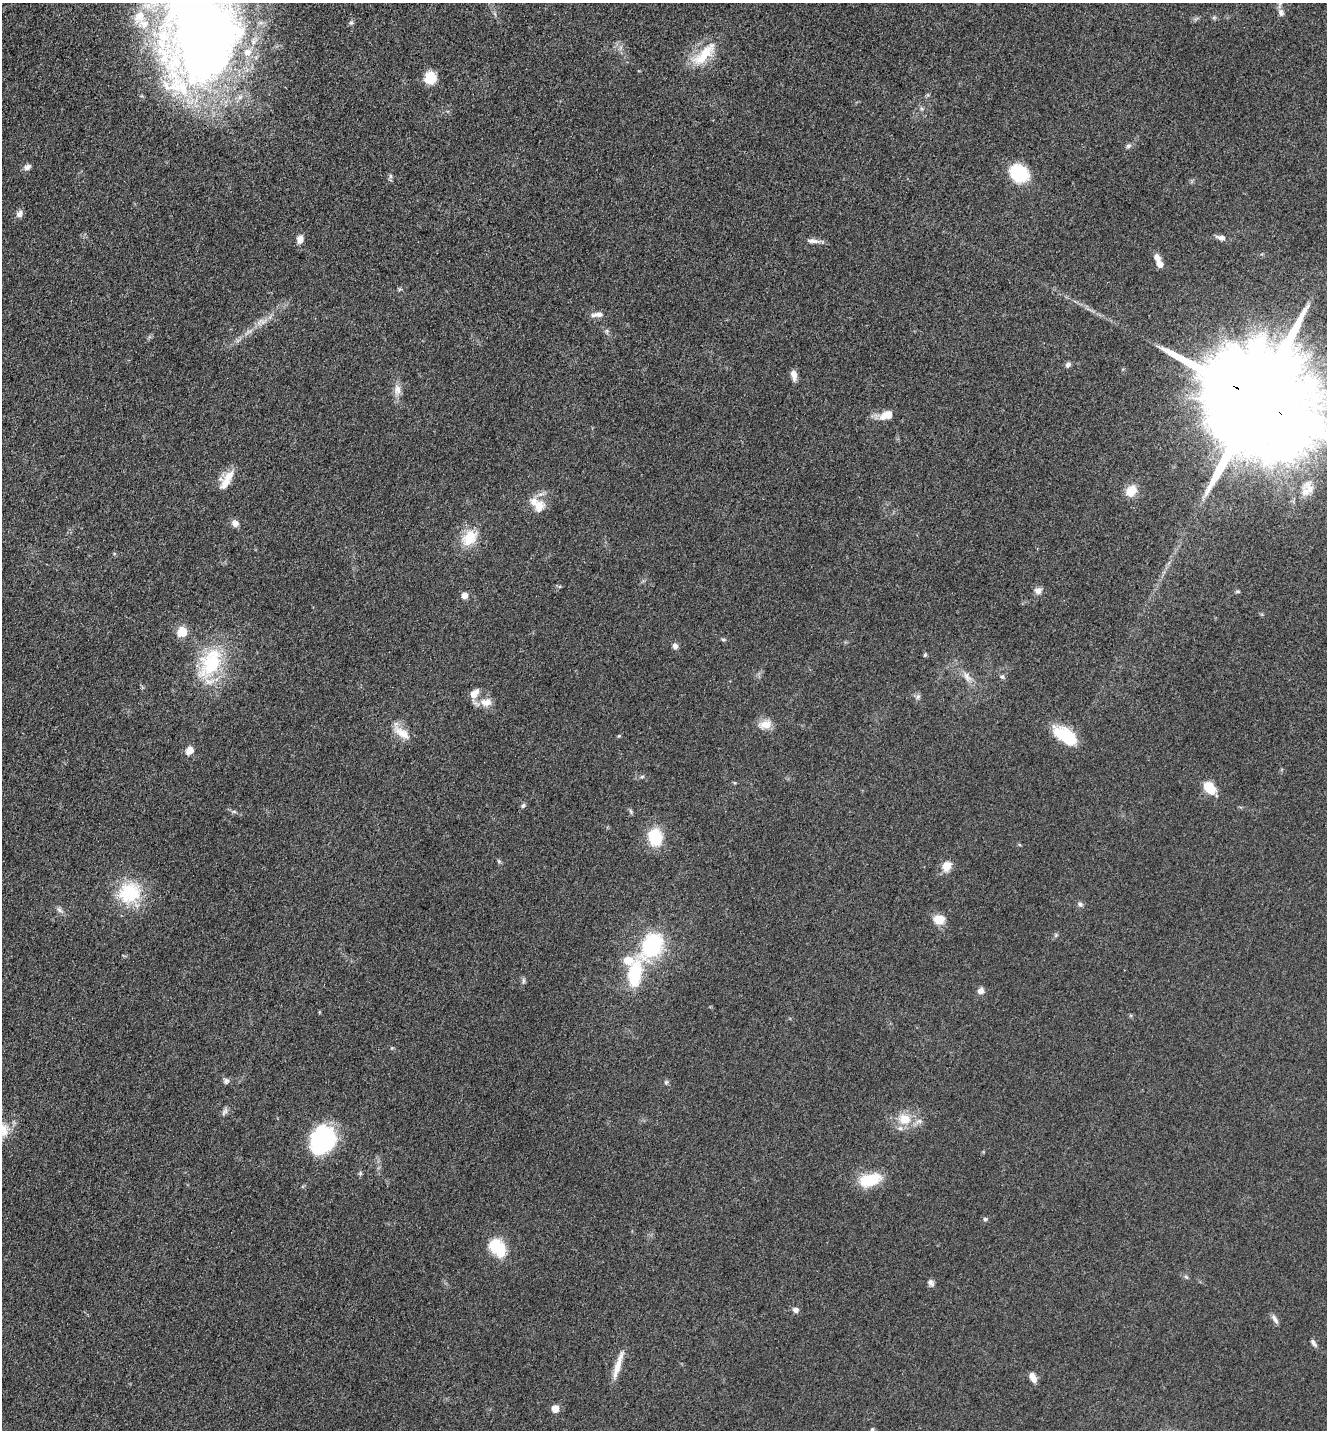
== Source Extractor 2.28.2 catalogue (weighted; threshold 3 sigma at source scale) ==
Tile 11 of 4 x 4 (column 3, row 3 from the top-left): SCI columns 2949-4273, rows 1471-2898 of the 5806 x 5774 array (HDU 1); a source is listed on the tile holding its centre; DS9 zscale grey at full resolution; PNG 1329 x 1432 px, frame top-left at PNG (2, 3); no overlay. Shown black and unused: <1% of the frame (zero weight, under 3 of 5 exposures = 4% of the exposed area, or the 3 px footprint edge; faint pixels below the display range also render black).
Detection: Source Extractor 2.28.2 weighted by HDU 2 'WHT'; one run over the whole footprint, this tile lists its part. Background 0.0644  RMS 0.006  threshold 0.0269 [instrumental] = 3 sigma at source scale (4.5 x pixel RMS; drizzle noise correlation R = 1.50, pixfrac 1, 0.05/0.05 arcsec/px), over >= 5 px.
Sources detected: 85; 1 inside a brighter object's white glare — not listed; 7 inside a brighter listed object's ellipse — not listed separately; the other 77 listed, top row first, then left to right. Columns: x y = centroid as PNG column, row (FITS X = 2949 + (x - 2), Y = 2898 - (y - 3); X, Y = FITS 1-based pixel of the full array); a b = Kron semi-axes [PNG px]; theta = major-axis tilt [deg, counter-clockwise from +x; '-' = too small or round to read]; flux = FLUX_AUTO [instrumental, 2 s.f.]
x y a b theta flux
1281 13 10 7 -69 2.5
1214 17 6 4 19 0.86
351 23 7 5 20 1.1
203 31 93 69 72 590
704 54 44 14 45 19
430 78 13 12 - 11
1128 146 8 6 17 1.5
27 167 9 7 29 2.2
1019 173 21 17 -39 28
391 176 7 4 -89 1.2
19 214 9 7 76 2.8
1221 238 10 6 -17 3
300 239 10 7 75 3.6
813 241 18 6 -5 3.1
1157 258 10 7 -59 3.8
1160 264 6 6 - 4.3
599 314 14 8 5 3.5
1068 365 7 6 - 1.7
794 375 12 6 -81 4.1
397 390 16 9 -88 4.8
1258 400 39 24 -31 29000
886 415 17 10 25 7
229 476 27 10 32 8.1
1131 491 12 10 45 9.1
539 506 17 13 65 8.1
235 524 8 7 - 3.5
469 538 24 17 50 14
1038 591 10 8 5 2.9
1238 591 7 3 0 0.8
464 596 6 6 - 3.7
182 632 14 12 38 7.9
723 639 6 4 -2 0.85
675 646 7 6 - 2.2
925 655 6 4 47 0.81
210 663 46 26 61 44
967 676 14 8 -53 4.2
1002 677 6 5 - 1.1
474 694 11 7 50 6
918 697 8 6 68 1.5
486 702 17 11 5 6.5
765 724 16 11 4 7
402 733 27 11 -34 8.4
1065 735 27 13 -34 25
189 751 10 8 54 4.6
642 777 6 4 2 0.9
1209 788 14 9 -49 13
523 806 6 5 - 1.3
234 812 6 4 -19 0.96
655 837 15 12 -80 26
499 861 6 5 - 0.9
947 866 11 9 61 7.5
130 893 27 24 22 32
1080 904 7 6 - 1.5
59 910 10 5 -45 1.9
939 919 13 10 0 8.1
1056 935 6 5 - 0.93
652 946 21 15 56 66
634 974 34 16 81 32
523 981 10 4 85 1.3
981 991 9 7 32 2.7
226 1081 8 7 - 1.6
666 1082 6 5 - 1
225 1112 12 6 58 2
905 1119 18 14 -21 12
322 1140 27 22 66 69
870 1180 25 14 16 20
985 1219 6 5 - 1.1
497 1247 22 15 -48 20
1186 1277 7 4 -44 0.96
931 1283 9 6 -60 2.1
795 1310 7 6 - 2.4
1275 1319 14 5 -56 2.2
1313 1343 11 5 -58 1.9
617 1368 34 7 73 8.1
1033 1378 11 6 -66 4.1
555 1409 5 5 - 8.6
872 1430 6 5 - 0.93
Overlapping masked pixels (flux is a lower limit): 1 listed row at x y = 1258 400
Isophote crosses this tile's border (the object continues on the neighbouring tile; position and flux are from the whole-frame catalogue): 3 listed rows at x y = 203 31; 1258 400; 872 1430